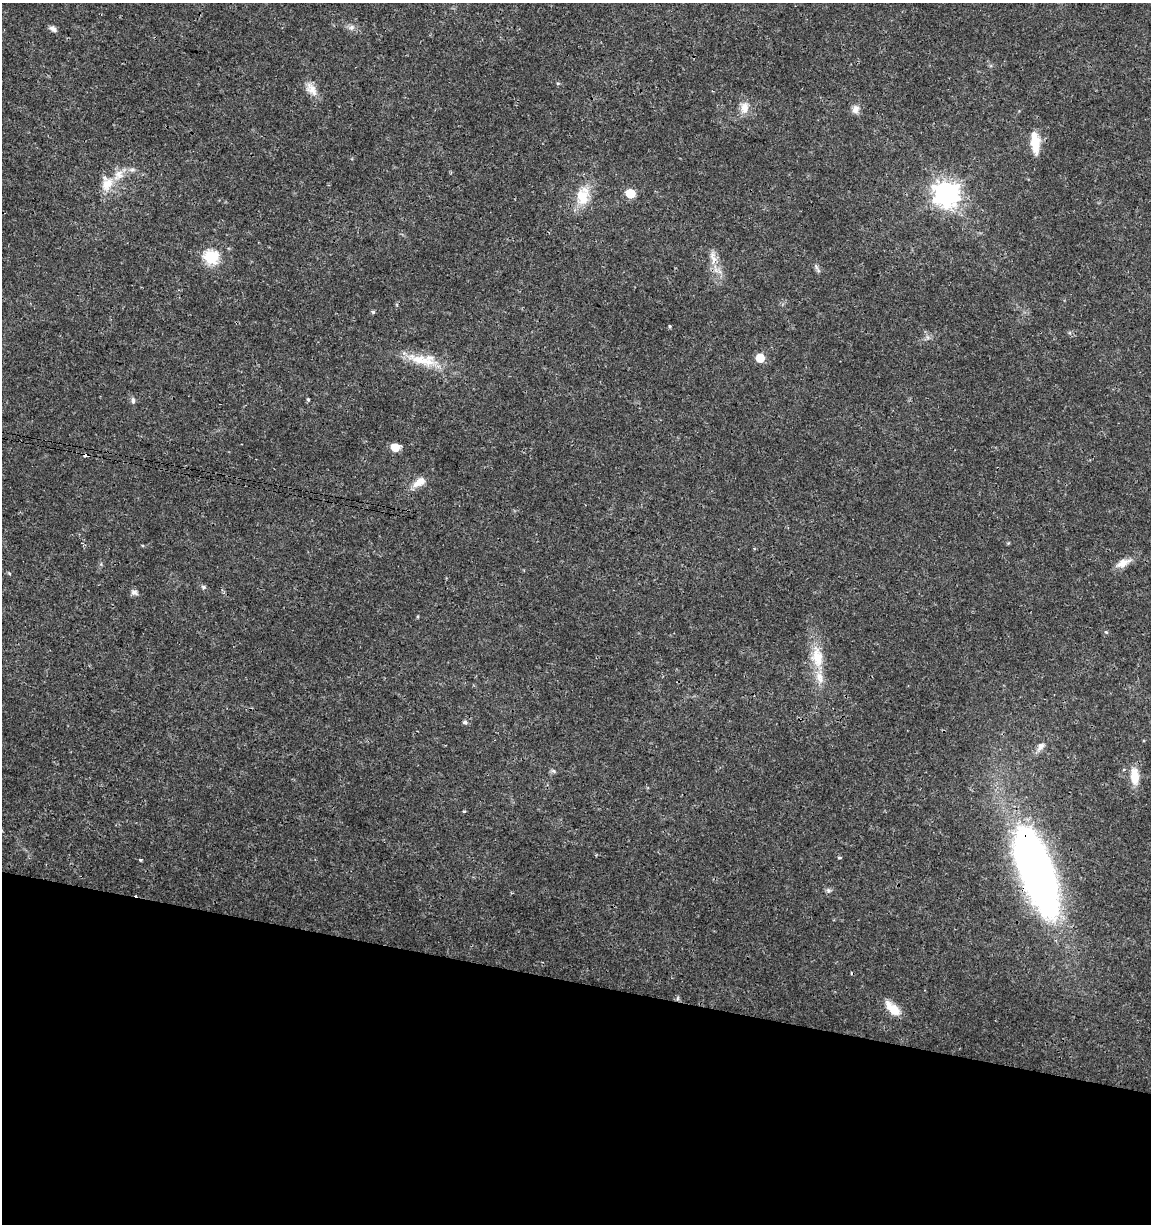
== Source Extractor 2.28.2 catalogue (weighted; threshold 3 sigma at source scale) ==
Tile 15 of 4 x 4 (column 3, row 4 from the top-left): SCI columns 2523-3671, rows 10-1231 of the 5104 x 4898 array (HDU 1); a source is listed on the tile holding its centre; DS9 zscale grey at full resolution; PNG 1153 x 1226 px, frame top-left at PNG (2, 3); no overlay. Shown black and unused: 20% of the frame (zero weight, under 3 of 4 exposures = <1% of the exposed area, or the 3 px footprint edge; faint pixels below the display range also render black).
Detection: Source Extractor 2.28.2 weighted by HDU 2 'WHT'; one run over the whole footprint, this tile lists its part. Background 0.0189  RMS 0.0018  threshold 0.00796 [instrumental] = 3 sigma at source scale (4.5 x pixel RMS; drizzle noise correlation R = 1.50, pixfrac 1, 0.0396/0.0396 arcsec/px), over >= 5 px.
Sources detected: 44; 1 inside a brighter object's white glare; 2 cosmic-ray / hot-pixel residue — not listed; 3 inside a brighter listed object's ellipse — not listed separately; the other 38 listed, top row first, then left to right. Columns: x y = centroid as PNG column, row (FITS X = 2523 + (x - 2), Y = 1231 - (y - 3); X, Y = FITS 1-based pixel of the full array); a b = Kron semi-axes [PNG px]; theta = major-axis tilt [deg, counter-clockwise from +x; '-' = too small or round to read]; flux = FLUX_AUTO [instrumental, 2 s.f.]
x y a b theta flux
351 27 8 6 21 0.59
53 29 11 6 -31 0.65
558 83 5 3 - 0.18
311 89 20 11 -52 1.8
744 108 16 10 89 1.8
855 109 11 9 69 1
1035 142 25 10 -85 3.9
132 169 8 4 8 0.46
107 184 20 13 59 3.1
630 193 6 6 - 6.5
946 193 9 9 - 160
583 196 26 17 78 4.6
211 257 7 6 - 29
713 257 18 9 -71 1.8
816 267 8 4 -54 0.39
373 312 5 4 - 0.28
669 326 3 3 - 0.35
760 358 6 5 - 4.7
422 360 50 12 -15 5.7
308 399 5 4 - 0.23
133 401 8 5 -81 0.45
395 447 6 5 - 4.4
419 482 20 10 33 2
1123 563 19 8 26 1.8
203 587 6 5 - 0.34
134 592 10 7 -25 0.62
1106 632 5 4 - 0.19
817 657 32 16 -82 5.2
465 722 6 5 - 0.36
1040 746 13 8 56 1
553 771 7 5 -23 0.34
1135 776 21 10 -85 3.3
464 811 3 3 - 0.22
839 858 6 3 -9 0.21
140 860 4 3 - 0.26
1032 872 118 28 -73 64
828 890 7 5 19 0.4
893 1009 20 9 -43 3.1
Overlapping masked pixels (flux is a lower limit): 1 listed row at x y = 1032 872